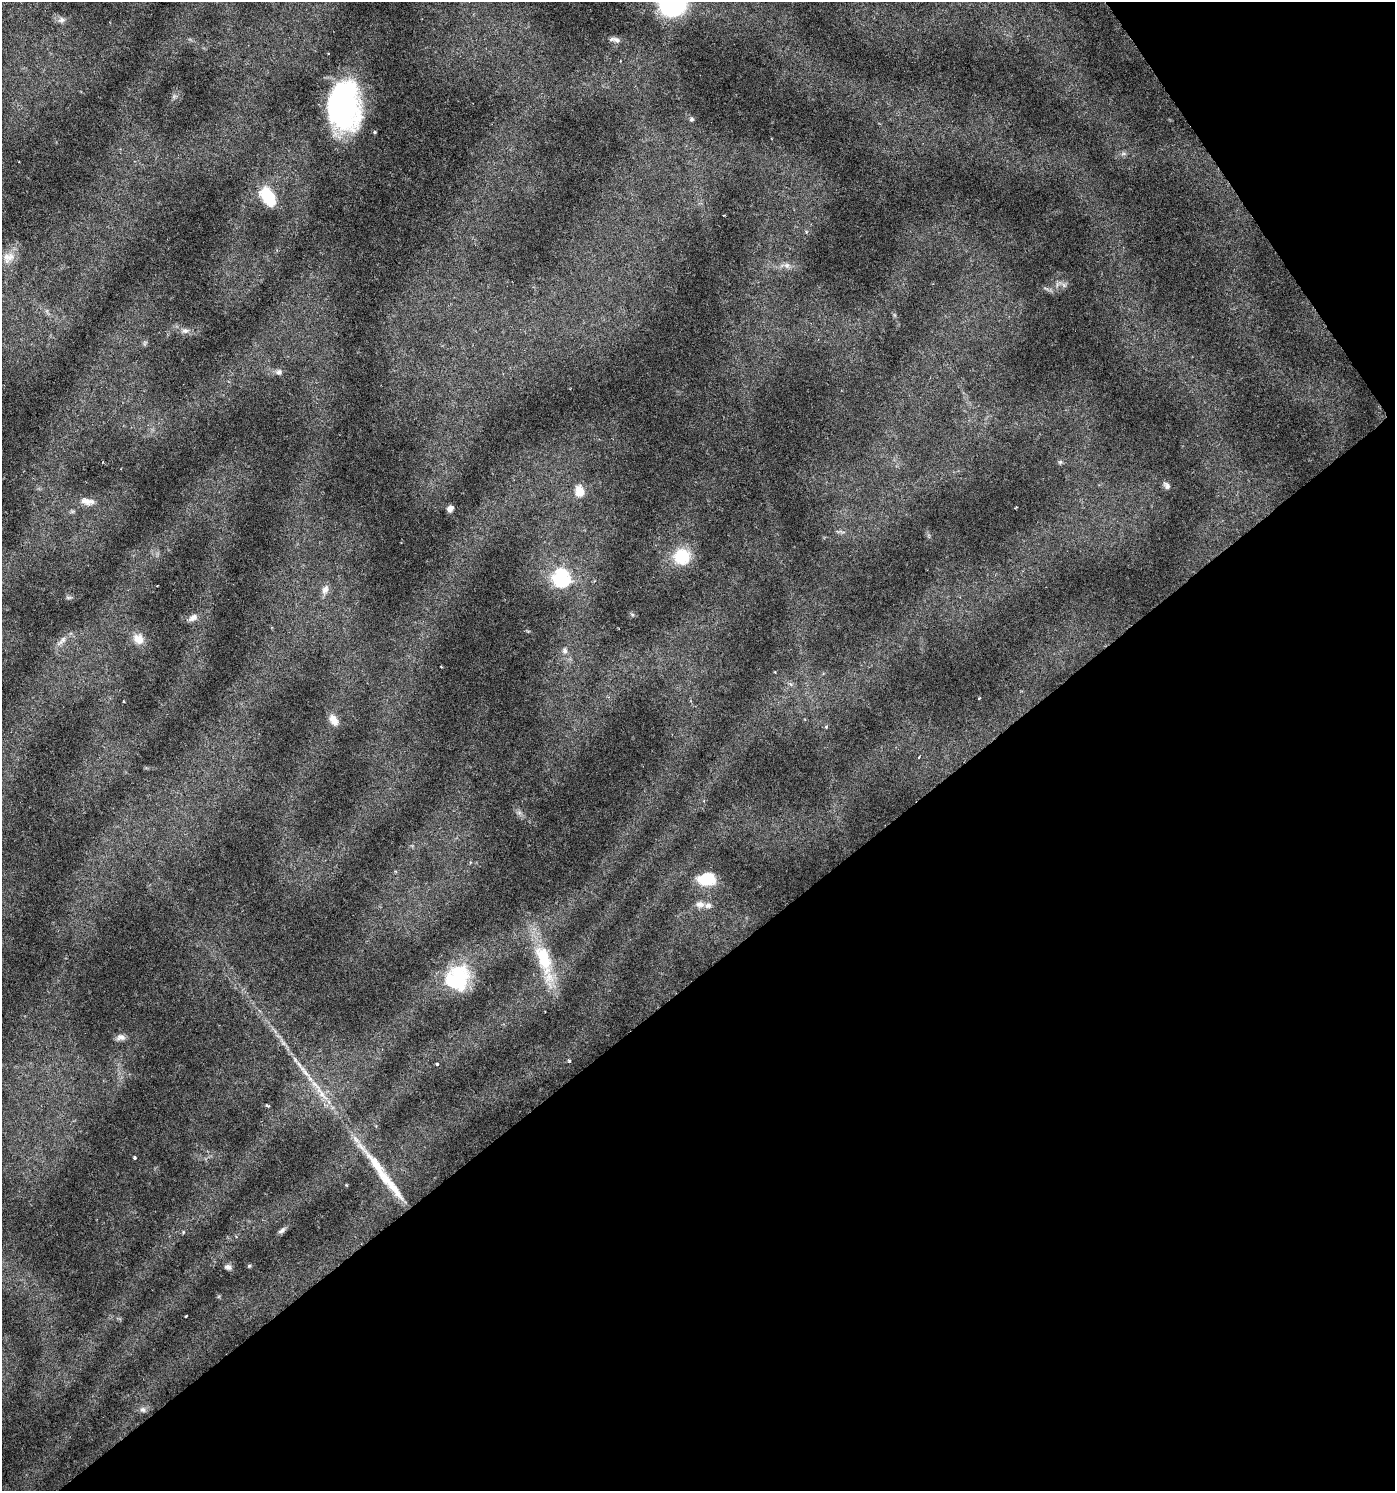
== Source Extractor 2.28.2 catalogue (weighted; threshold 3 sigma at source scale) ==
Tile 12 of 4 x 4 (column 4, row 3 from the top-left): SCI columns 4310-5702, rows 1493-2981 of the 5896 x 5961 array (HDU 1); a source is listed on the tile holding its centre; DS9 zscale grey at full resolution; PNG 1397 x 1493 px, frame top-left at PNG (2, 2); no overlay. Shown black and unused: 38% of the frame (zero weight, under 3 of 6 exposures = <1% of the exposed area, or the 3 px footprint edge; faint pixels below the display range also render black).
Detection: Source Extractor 2.28.2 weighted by HDU 2 'WHT'; one run over the whole footprint, this tile lists its part. Background 0.0224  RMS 0.0023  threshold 0.00929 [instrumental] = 3 sigma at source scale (4.09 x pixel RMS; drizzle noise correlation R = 1.36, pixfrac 0.8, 0.0396/0.0396 arcsec/px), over >= 5 px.
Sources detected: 56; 1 long thin detection or spike segment (spike, bleed or trail) — not listed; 2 inside a brighter listed object's ellipse — not listed separately; the other 53 listed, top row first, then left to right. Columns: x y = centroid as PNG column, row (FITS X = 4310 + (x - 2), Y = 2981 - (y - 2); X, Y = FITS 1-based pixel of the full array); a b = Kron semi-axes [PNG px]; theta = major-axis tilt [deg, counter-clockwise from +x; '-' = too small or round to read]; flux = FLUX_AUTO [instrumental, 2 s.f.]
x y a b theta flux
673 3 24 23 - 35
61 20 11 8 3 1
615 40 14 6 -11 0.87
620 61 3 2 - 0.14
343 106 42 28 -89 43
691 119 6 5 - 0.36
375 132 3 3 - 0.44
1123 154 9 4 -7 0.49
268 197 25 15 -58 7.9
8 257 18 14 31 2.5
787 265 8 7 - 0.83
1064 285 7 6 - 0.62
185 331 9 7 0 0.88
145 343 7 4 89 0.36
279 372 9 7 25 0.74
1060 462 6 5 - 0.38
1166 485 11 7 -51 0.73
579 491 16 12 -81 2.5
86 501 17 9 -13 2.1
450 509 6 5 - 0.83
72 511 9 4 8 0.42
841 532 10 3 -21 0.4
682 556 16 15 - 8.9
561 578 8 7 - 47
325 589 12 9 68 1.3
68 597 9 4 0 0.38
193 618 13 8 29 1.1
138 639 16 13 -51 2.6
62 641 20 7 47 1.4
565 651 10 7 -88 0.94
441 667 3 2 - 0.17
775 672 3 2 - 0.14
979 698 3 3 - 0.16
124 702 3 2 - 0.17
333 720 14 8 -58 1.8
826 726 5 3 - 0.32
519 813 7 4 -19 0.49
707 879 18 12 4 7.1
700 904 12 8 -3 1.3
544 959 47 19 -71 12
457 979 31 25 52 16
121 1037 12 8 5 1.1
569 1061 5 4 - 0.32
437 1064 4 3 - 0.4
321 1093 33 8 -54 4.1
268 1106 5 3 - 0.26
134 1157 4 3 - 0.27
282 1230 11 5 35 0.68
183 1232 5 4 - 0.23
249 1266 5 5 - 0.25
228 1267 8 6 -19 0.72
186 1316 3 2 - 0.17
143 1410 8 7 - 0.66
Isophote crosses this tile's border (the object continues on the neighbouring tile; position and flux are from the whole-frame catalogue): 1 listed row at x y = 673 3
Unlisted compact peaks at least as high as the median listed source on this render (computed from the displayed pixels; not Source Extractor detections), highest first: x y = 632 615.